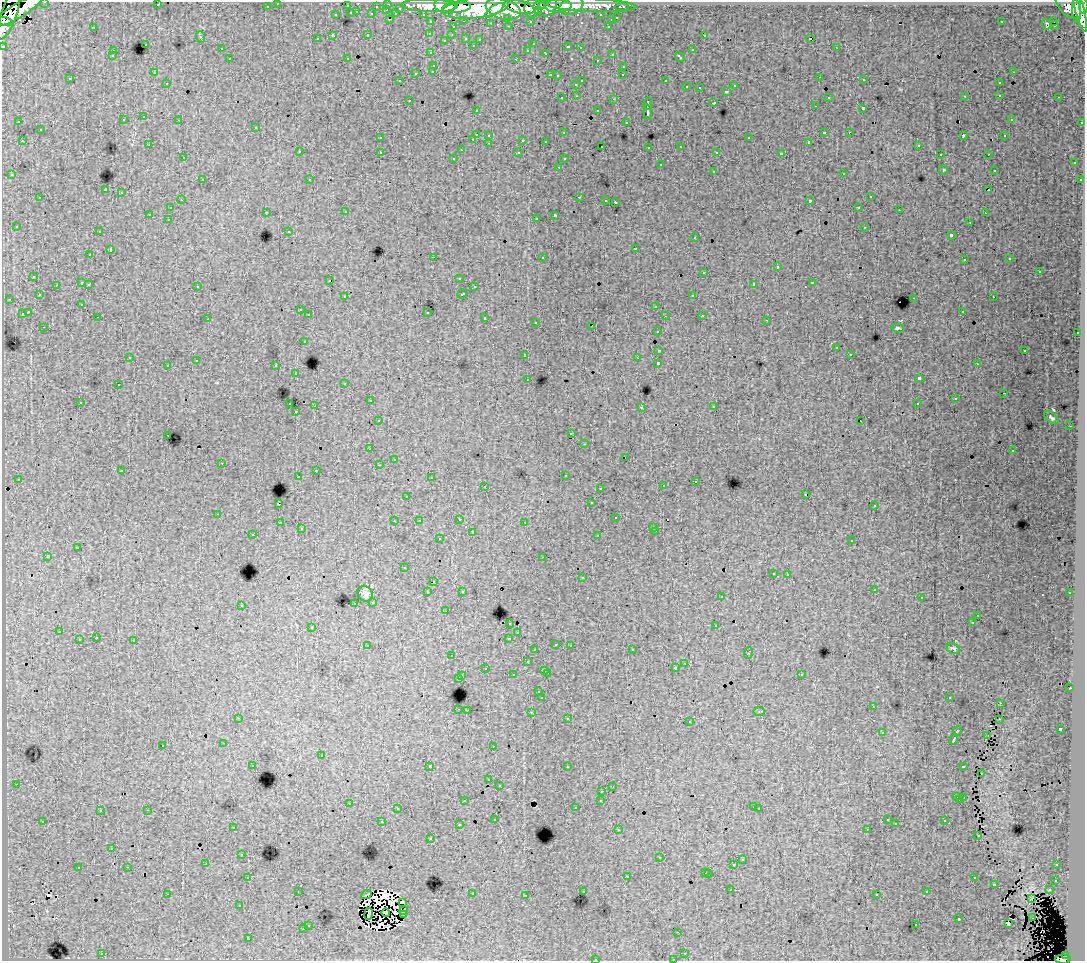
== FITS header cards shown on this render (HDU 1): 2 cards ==
NAXIS1  =                 1083
NAXIS2  =                  959

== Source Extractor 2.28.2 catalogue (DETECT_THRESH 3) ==
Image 1083 x 959 px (HDU 1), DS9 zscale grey, 1 PNG px = 1 image px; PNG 1087 x 963 px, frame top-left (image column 1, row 959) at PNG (2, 2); each listed source drawn as its Kron ellipse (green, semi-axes under 4 px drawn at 4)
Background 89.5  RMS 0.75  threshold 2.25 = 3 sigma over >= 5 px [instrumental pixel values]
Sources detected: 474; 4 with non-positive FLUX_AUTO (blend fragments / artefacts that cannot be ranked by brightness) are neither listed nor drawn; the other 470 listed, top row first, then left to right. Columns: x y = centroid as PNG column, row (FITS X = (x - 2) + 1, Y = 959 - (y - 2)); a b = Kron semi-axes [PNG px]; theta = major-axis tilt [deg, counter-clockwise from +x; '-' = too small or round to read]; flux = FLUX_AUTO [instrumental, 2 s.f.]
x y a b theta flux
45 2 3 2 - 2000
278 3 3 3 - 1500
388 4 3 3 - 3600
157 5 3 2 - 76
445 5 10 7 -3 120000
590 5 46 6 -3 70000
1068 5 16 9 -50 66000
267 6 3 3 - 780
347 6 3 3 - 520
376 6 3 2 - 560
430 6 28 6 -2 160000
539 6 6 4 22 43000
558 6 13 6 1 95000
571 6 12 8 21 54000
1083 6 8 3 87 55000
457 7 14 5 6 140000
519 7 15 6 -13 190000
548 7 10 8 45 120000
622 7 6 3 0 2500
400 8 3 3 - 470
475 8 33 10 7 460000
532 8 9 7 86 120000
503 9 18 10 -17 350000
1080 9 23 4 -75 170000
387 10 3 2 - 220
494 10 11 3 35 68000
18 11 28 7 30 200000
538 11 4 3 - 40000
1076 11 12 4 -85 110000
357 12 3 2 - 200
351 13 3 3 - 470
372 14 3 3 - 690
396 14 3 3 - 510
423 14 3 2 - 1200
9 15 26 8 70 210000
336 15 3 3 - 210
601 15 3 3 - 970
508 18 3 3 - 660
617 18 3 3 - 270
390 19 3 2 - 240
611 20 3 3 - 270
464 21 3 2 - 150
530 21 3 3 - 870
1054 21 3 3 - 3300
6 22 6 3 -19 69000
431 22 3 3 - 1300
1001 22 3 2 - 53
490 23 3 2 - 65
1046 24 5 3 - 320
1054 25 3 2 - 64
509 26 3 2 - 120
608 26 3 2 - 300
93 27 3 3 - 550
453 27 3 3 - 260
430 33 3 3 - 80
368 35 3 3 - 230
452 35 2 2 - 39
704 35 3 3 - 150
333 36 3 3 - 1000
201 37 6 4 -69 63
466 38 3 3 - 200
811 38 3 3 - 20000
317 39 3 3 - 150
445 40 3 2 - 54
480 40 3 3 - 130
146 44 3 3 - 84
533 44 3 2 - 90
473 45 3 3 - 120
3 46 3 3 - 2900
568 47 3 3 - 250
580 48 2 2 - 45
836 48 3 2 - 180
221 49 3 2 - 63
528 50 3 3 - 150
692 50 3 3 - 280
113 51 3 3 - 240
431 53 3 3 - 130
546 53 3 3 - 200
612 54 3 3 - 210
112 56 3 3 - 190
680 57 5 3 - 380
347 58 2 2 - 39
230 59 3 3 - 210
516 59 3 2 - 440
597 60 3 2 - 76
434 65 3 3 - 150
624 66 3 3 - 190
433 71 3 3 - 170
154 72 3 3 - 43
1013 72 3 2 - 170
416 73 3 3 - 360
550 75 3 2 - 290
623 75 3 2 - 61
557 76 3 3 - 140
820 77 3 2 - 130
70 79 3 3 - 91
864 80 3 2 - 88
400 81 3 2 - 84
582 81 3 2 - 430
666 81 4 3 - 800
167 83 3 2 - 87
999 83 3 3 - 200
576 84 3 3 - 240
735 86 3 3 - 160
687 87 3 3 - 160
699 88 3 2 - 44
726 91 3 3 - 110
1000 95 3 2 - 170
577 96 3 2 - 160
965 96 2 2 - 31
828 97 3 3 - 140
1059 97 3 2 - 190
562 98 3 2 - 96
614 99 3 2 - 390
409 100 2 2 - 92
648 103 6 3 85 1100
714 103 3 3 - 620
815 106 3 2 - 86
863 108 3 3 - 700
476 110 3 2 - 75
598 111 3 3 - 220
648 112 8 3 -87 1800
144 117 3 3 - 170
1011 119 3 2 - 67
123 120 3 3 - 200
179 120 3 2 - 96
19 122 3 2 - 58
626 122 3 2 - 69
1082 122 3 2 - 420
256 127 3 3 - 200
40 130 3 3 - 240
824 132 3 3 - 730
849 132 3 2 - 83
563 133 3 3 - 120
476 134 3 3 - 580
489 135 3 3 - 180
963 136 4 2 - 290
1005 136 3 2 - 35
380 138 3 3 - 93
749 138 3 3 - 300
473 139 3 2 - 190
523 140 3 3 - 590
22 141 3 2 - 350
545 141 3 2 - 62
809 142 3 3 - 77
489 143 3 2 - 140
149 145 3 2 - 86
918 145 3 3 - 100
602 146 3 2 - 110
681 146 3 3 - 200
649 147 3 3 - 160
461 150 3 2 - 58
299 152 3 3 - 230
380 152 3 3 - 310
717 152 3 2 - 84
519 153 3 3 - 150
781 154 4 3 - 1500
940 154 3 2 - 87
988 154 3 2 - 97
183 158 3 2 - 90
454 158 3 2 - 73
564 159 3 3 - 100
1074 163 3 3 - 290
660 165 3 3 - 420
559 167 3 2 - 140
944 170 4 4 - 49
994 170 3 3 - 150
713 171 3 3 - 190
844 173 3 3 - 360
12 175 3 3 - 200
202 180 3 3 - 130
310 180 3 3 - 130
1080 180 3 2 - 88
105 190 4 3 - 4800
988 190 2 2 - 35
121 193 3 3 - 340
579 197 3 2 - 280
870 197 3 3 - 370
40 198 3 3 - 160
181 200 3 2 - 170
606 200 3 2 - 180
810 201 3 3 - 1200
615 202 3 2 - 390
859 207 3 3 - 120
170 208 3 3 - 220
899 210 3 2 - 65
266 212 3 2 - 160
346 212 3 3 - 180
985 213 3 2 - 70
150 215 4 3 - 740
555 215 4 3 - 1400
536 218 3 3 - 170
168 219 3 2 - 120
970 222 3 2 - 140
16 226 3 3 - 94
865 227 3 3 - 250
289 231 3 3 - 92
99 232 3 2 - 170
951 235 4 3 - 990
695 238 3 3 - 120
635 248 3 3 - 500
110 250 3 3 - 540
90 255 3 3 - 220
433 257 3 2 - 540
542 257 3 3 - 170
1010 259 3 3 - 77
964 260 3 3 - 150
777 267 3 3 - 680
1039 271 3 3 - 350
704 272 3 3 - 390
34 276 3 3 - 190
459 278 3 3 - 150
329 280 3 2 - 26
82 283 3 3 - 640
812 283 3 3 - 450
89 284 3 3 - 140
754 284 4 3 - 1400
56 285 3 2 - 81
197 286 3 3 - 250
474 287 3 3 - 170
462 294 5 3 - 310
39 295 3 2 - 47
693 295 3 2 - 300
345 297 3 3 - 220
993 297 3 2 - 200
914 298 3 2 - 330
9 299 3 2 - 87
82 304 3 3 - 90
656 306 3 3 - 250
300 310 3 2 - 150
962 311 3 2 - 140
28 312 4 3 - 970
427 312 3 3 - 440
22 314 3 3 - 450
309 315 3 3 - 240
702 315 3 3 - 190
665 316 2 2 - 30
98 317 3 2 - 150
485 318 3 3 - 470
208 319 2 2 - 35
767 320 2 2 - 32
536 322 3 3 - 85
592 326 2 2 - 53
44 327 3 2 - 160
898 328 6 3 -9 83
657 331 3 3 - 240
1077 333 3 2 - 250
304 341 3 3 - 180
836 348 3 3 - 190
659 350 4 3 - 780
1025 350 3 2 - 310
850 354 3 3 - 140
525 355 3 3 - 280
130 357 3 3 - 110
637 358 3 3 - 120
196 361 3 2 - 33
658 363 3 3 - 1900
977 364 3 2 - 82
168 365 3 3 - 340
276 366 3 3 - 330
296 374 3 2 - 51
528 379 3 2 - 85
919 379 4 3 - 1900
345 383 3 3 - 160
118 385 3 2 - 120
1004 393 3 2 - 43
955 399 3 2 - 84
370 401 3 2 - 200
80 402 3 2 - 160
290 404 3 2 - 250
917 404 3 2 - 130
315 406 2 2 - 490
714 406 3 3 - 200
641 407 3 2 - 31
296 412 3 2 - 110
1051 418 8 4 -39 110
378 420 3 3 - 100
860 421 2 2 - 79
1070 426 2 2 - 26
571 433 3 2 - 100
168 435 3 2 - 110
585 444 3 2 - 170
370 449 3 2 - 95
1012 451 3 3 - 120
625 457 2 2 - 16
394 459 3 2 - 57
222 463 3 2 - 100
379 465 3 2 - 120
316 470 3 2 - 230
122 471 3 3 - 150
565 475 3 3 - 200
298 477 3 2 - 160
431 478 3 2 - 86
18 479 3 2 - 93
695 481 3 2 - 140
485 486 3 2 - 240
663 486 3 3 - 190
600 488 3 2 - 130
805 494 3 2 - 13
407 496 3 3 - 110
591 503 3 3 - 150
278 504 3 3 - 800
874 506 3 3 - 110
218 514 3 2 - 230
616 518 3 3 - 270
459 519 3 2 - 170
394 521 2 2 - 32
419 521 3 2 - 77
525 522 3 2 - 96
280 523 3 2 - 170
654 527 3 3 - 98
301 529 3 2 - 44
656 531 3 2 - 190
472 532 3 3 - 380
253 535 3 2 - 140
598 536 3 3 - 240
439 539 3 3 - 170
852 541 3 3 - 270
77 548 4 3 - 600
48 556 3 3 - 1500
543 557 3 2 - 140
404 568 3 2 - 83
773 573 3 3 - 200
788 574 3 2 - 220
582 578 3 3 - 270
434 582 2 2 - 71
874 589 3 3 - 140
462 591 3 3 - 130
428 592 3 3 - 310
1070 593 3 2 - 59
365 594 8 7 - 230
721 597 3 3 - 140
921 598 2 2 - 41
373 602 3 3 - 140
355 603 3 2 - 150
241 605 3 3 - 260
445 611 3 2 - 150
978 615 2 2 - 38
510 623 3 3 - 230
972 623 3 2 - 80
716 626 3 3 - 330
312 627 3 3 - 230
59 632 3 2 - 230
518 633 3 3 - 140
96 638 3 2 - 170
509 638 3 3 - 270
79 640 3 3 - 480
134 641 3 3 - 600
556 644 3 2 - 150
570 645 3 3 - 83
368 646 3 3 - 110
953 649 7 5 -28 100
535 650 3 3 - 120
632 650 3 2 - 170
748 653 6 3 69 640
452 656 3 2 - 140
527 662 3 3 - 190
685 663 3 2 - 140
485 668 3 3 - 200
675 668 3 3 - 110
545 670 3 3 - 210
547 673 3 2 - 280
801 674 3 3 - 140
513 675 3 3 - 210
462 676 3 2 - 240
459 679 3 3 - 950
1070 688 3 2 - 180
539 692 3 3 - 140
542 698 3 3 - 1300
949 698 3 2 - 110
1000 703 3 2 - 60
873 707 3 2 - 110
459 709 3 2 - 350
467 710 2 2 - 250
531 712 3 2 - 99
759 712 6 4 1 67
238 718 3 2 - 43
568 719 3 3 - 100
999 719 3 2 - 41
690 722 3 3 - 150
1060 729 3 3 - 2100
957 731 5 3 - 560
882 733 3 2 - 75
988 735 2 2 - 36
954 740 5 3 - 2000
224 743 3 2 - 180
163 745 3 3 - 230
493 746 2 2 - 29
321 756 3 3 - 290
253 765 3 3 - 130
430 766 3 3 - 2500
963 766 4 3 - 350
567 767 3 2 - 110
981 773 2 2 - 45
489 780 3 3 - 110
16 784 3 2 - 130
499 785 3 3 - 110
613 787 3 2 - 83
602 791 3 2 - 200
957 797 3 3 - 150
964 798 3 2 - 37
601 800 3 3 - 210
960 800 3 2 - 48
465 801 3 3 - 240
349 803 3 3 - 150
754 807 3 2 - 53
576 808 3 3 - 73
398 809 3 3 - 100
759 809 3 2 - 44
147 810 3 2 - 360
100 811 3 3 - 200
495 819 3 2 - 61
887 820 3 3 - 100
43 821 3 3 - 120
945 821 3 3 - 190
382 822 3 3 - 420
896 824 3 2 - 54
459 825 3 3 - 150
233 827 3 3 - 180
867 829 3 3 - 71
618 830 4 3 - 45
978 836 3 2 - 64
431 838 3 2 - 97
112 848 3 3 - 140
241 854 3 2 - 200
660 858 3 3 - 190
742 860 3 3 - 270
206 864 2 2 - 120
734 864 3 3 - 710
1057 865 3 2 - 160
128 867 3 2 - 240
78 868 3 3 - 380
706 872 3 3 - 180
709 873 3 3 - 190
248 877 3 2 - 180
627 877 3 3 - 250
974 878 3 3 - 210
1056 880 3 3 - 140
994 884 3 3 - 530
731 890 3 2 - 88
1049 890 3 3 - 170
298 891 2 2 - 40
583 891 3 3 - 230
927 892 3 2 - 63
167 894 3 2 - 560
472 894 3 3 - 320
877 894 3 3 - 140
366 895 6 2 26 24
526 896 3 2 - 100
1031 899 3 2 - 49
402 902 3 2 - 83
240 906 3 2 - 43
404 911 4 3 - 40
386 913 4 2 - 42
368 914 6 2 81 110
403 915 3 3 - 34
1033 918 2 2 - 48
959 919 3 3 - 300
1008 923 3 2 - 50
308 925 3 3 - 220
916 925 3 2 - 77
303 929 3 3 - 270
678 932 3 2 - 49
248 938 3 3 - 1300
685 953 3 2 - 84
102 954 3 2 - 310
1065 955 4 3 - 23000
595 959 3 3 - 330
673 959 3 2 - 120
1063 959 8 4 1 65000
At the frame edge (FLAGS 8, measured only in part): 8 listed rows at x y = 45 2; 278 3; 1083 6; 6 22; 3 46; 595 959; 673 959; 1063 959
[4 non-positive-flux detections neither listed nor drawn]